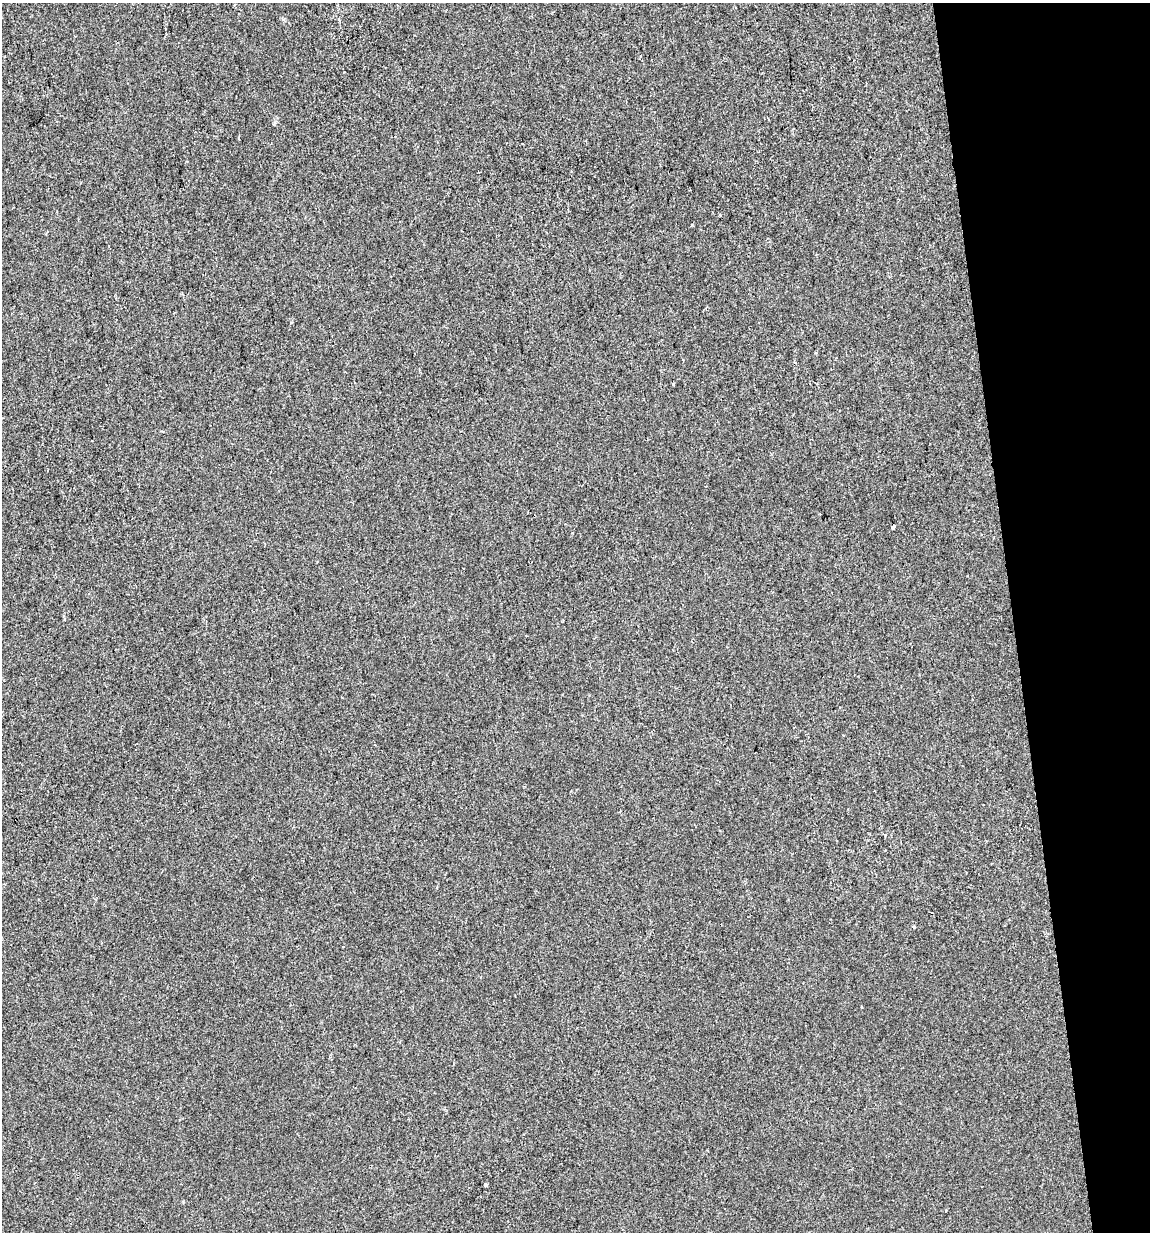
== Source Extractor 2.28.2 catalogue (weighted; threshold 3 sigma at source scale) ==
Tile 12 of 4 x 4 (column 4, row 3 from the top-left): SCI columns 3474-4621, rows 1231-2460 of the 4697 x 4919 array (HDU 1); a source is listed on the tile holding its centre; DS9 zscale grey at full resolution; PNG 1152 x 1234 px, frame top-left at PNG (2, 3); no overlay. Shown black and unused: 12% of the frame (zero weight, under 2 of 3 exposures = <1% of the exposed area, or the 3 px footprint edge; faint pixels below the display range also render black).
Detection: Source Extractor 2.28.2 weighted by HDU 2 'WHT'; one run over the whole footprint, this tile lists its part. Background -2.51e-04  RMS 0.0042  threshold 0.019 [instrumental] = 3 sigma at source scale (4.5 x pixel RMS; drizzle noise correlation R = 1.50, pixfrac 1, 0.0396/0.0396 arcsec/px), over >= 5 px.
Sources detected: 5; all 5 listed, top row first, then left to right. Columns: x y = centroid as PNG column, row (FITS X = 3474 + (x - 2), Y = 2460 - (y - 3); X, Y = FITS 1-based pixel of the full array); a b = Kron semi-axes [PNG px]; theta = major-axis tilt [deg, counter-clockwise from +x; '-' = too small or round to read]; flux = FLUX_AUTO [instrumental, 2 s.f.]
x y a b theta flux
479 172 2 2 - 0.35
893 527 5 4 - 3.4
914 927 4 3 - 0.72
343 946 3 3 - 0.71
486 1184 4 3 - 2.6